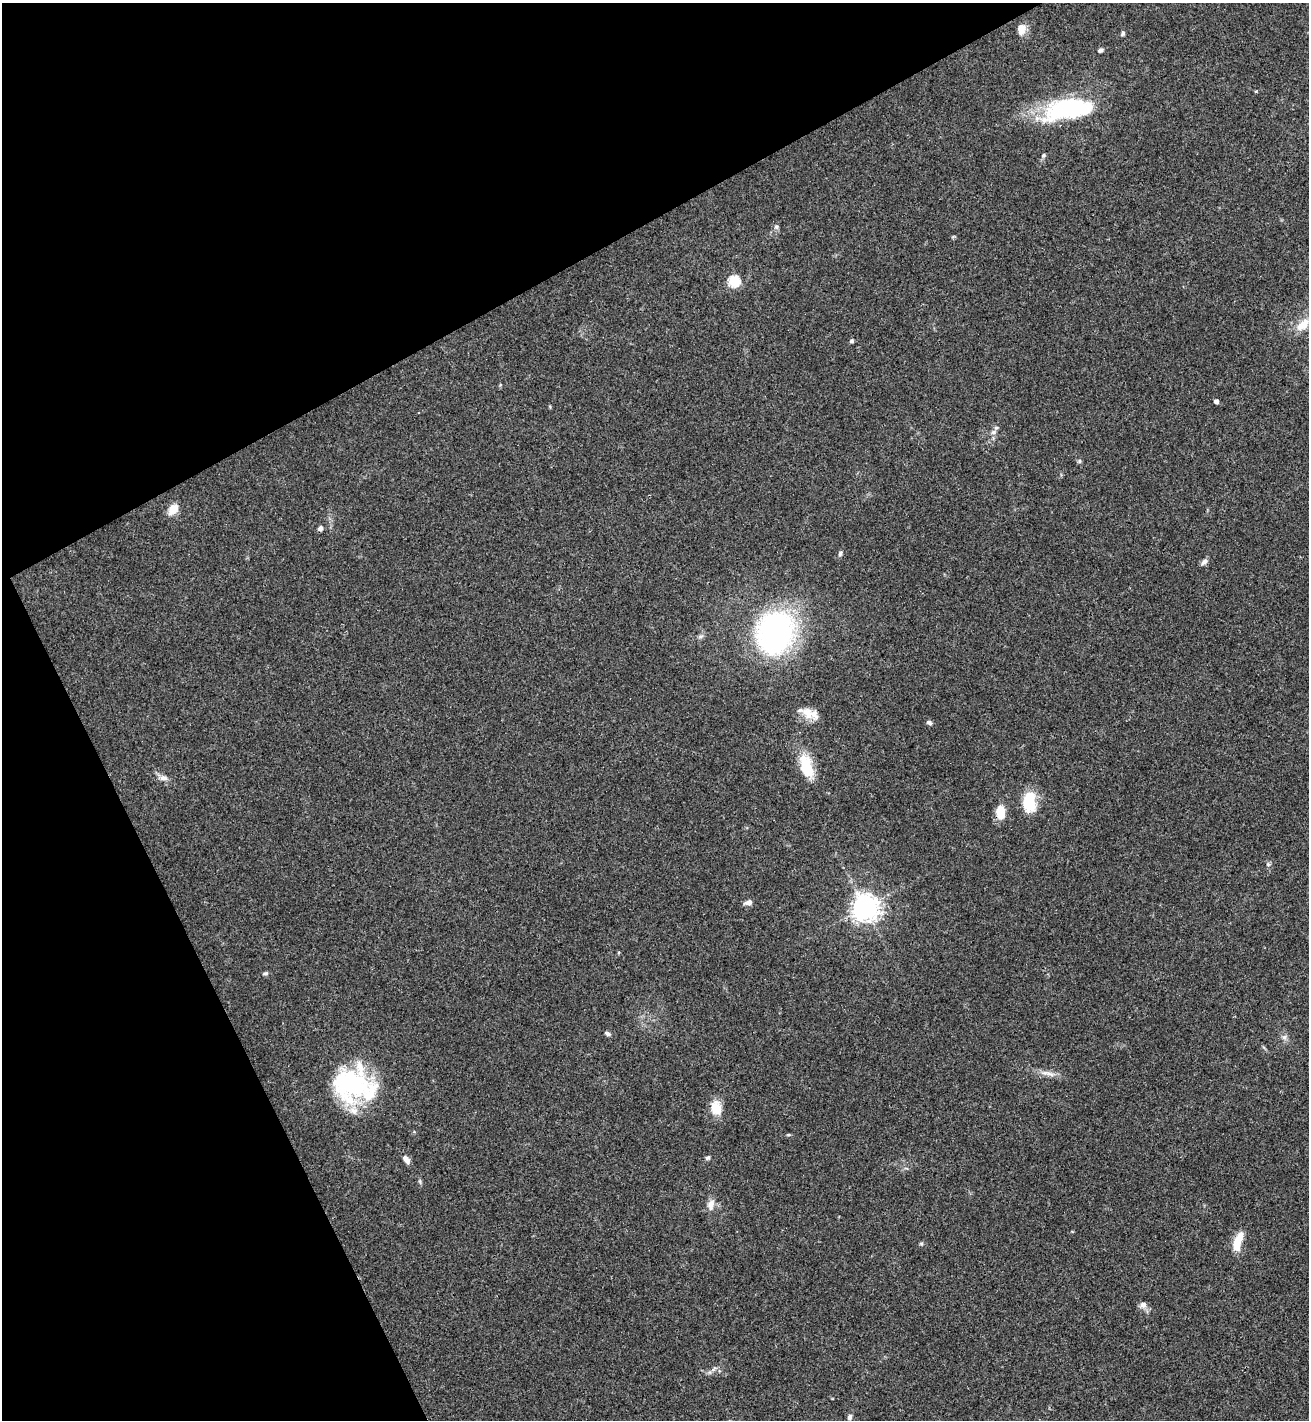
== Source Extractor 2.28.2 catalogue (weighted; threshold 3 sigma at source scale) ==
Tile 5 of 4 x 4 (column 1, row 2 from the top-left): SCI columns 199-1505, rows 2887-4304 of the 5757 x 5771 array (HDU 1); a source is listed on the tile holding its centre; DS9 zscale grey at full resolution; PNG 1311 x 1422 px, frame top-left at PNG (2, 3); no overlay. Shown black and unused: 26% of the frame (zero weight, under 3 of 4 exposures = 6% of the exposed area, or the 3 px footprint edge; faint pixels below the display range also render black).
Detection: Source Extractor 2.28.2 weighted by HDU 2 'WHT'; one run over the whole footprint, this tile lists its part. Background 0.0395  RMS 0.0054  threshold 0.0242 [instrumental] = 3 sigma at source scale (4.5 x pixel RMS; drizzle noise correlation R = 1.50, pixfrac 1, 0.05/0.05 arcsec/px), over >= 5 px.
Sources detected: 44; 2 inside a brighter listed object's ellipse — not listed separately; the other 42 listed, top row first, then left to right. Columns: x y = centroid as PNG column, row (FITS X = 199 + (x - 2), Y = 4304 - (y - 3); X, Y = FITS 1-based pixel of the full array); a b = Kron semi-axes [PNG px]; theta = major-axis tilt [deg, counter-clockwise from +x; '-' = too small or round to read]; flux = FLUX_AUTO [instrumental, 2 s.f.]
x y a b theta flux
1021 29 14 9 85 5.1
1123 33 6 5 - 0.98
1100 50 7 5 33 1.2
1068 109 60 23 10 58
1043 155 6 5 - 0.88
776 227 7 6 - 1.2
734 281 6 5 - 50
1303 325 21 11 41 9.1
851 341 5 4 - 1
1216 401 4 4 - 2.3
993 432 6 6 - 1.5
1079 461 6 5 - 0.83
173 509 13 9 50 6.4
320 528 6 5 - 1.7
840 554 7 5 73 1
1204 562 10 6 41 1.8
775 632 36 31 73 140
701 636 7 4 19 1.1
810 713 23 11 -21 7.1
929 723 7 5 -17 1.3
806 766 30 14 -73 16
163 778 11 7 -5 2.7
1029 802 24 15 89 16
1001 813 13 8 89 11
1268 864 6 5 - 1
748 902 10 6 17 2.4
865 907 8 8 - 600
265 973 8 4 10 0.96
607 1033 7 4 -29 1.3
1284 1037 6 6 - 1.6
1050 1074 15 4 -16 2.9
352 1085 48 33 -19 69
716 1108 19 13 -74 8.4
788 1135 6 3 17 0.61
708 1158 7 5 36 1
406 1159 11 6 -56 2.9
711 1205 16 9 78 3.9
1238 1242 22 8 74 11
921 1244 6 4 0 0.71
1143 1305 8 7 - 2.8
714 1369 9 3 45 1.2
850 1417 8 6 68 1.7
Overlapping masked pixels (flux is a lower limit): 1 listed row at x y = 1001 813